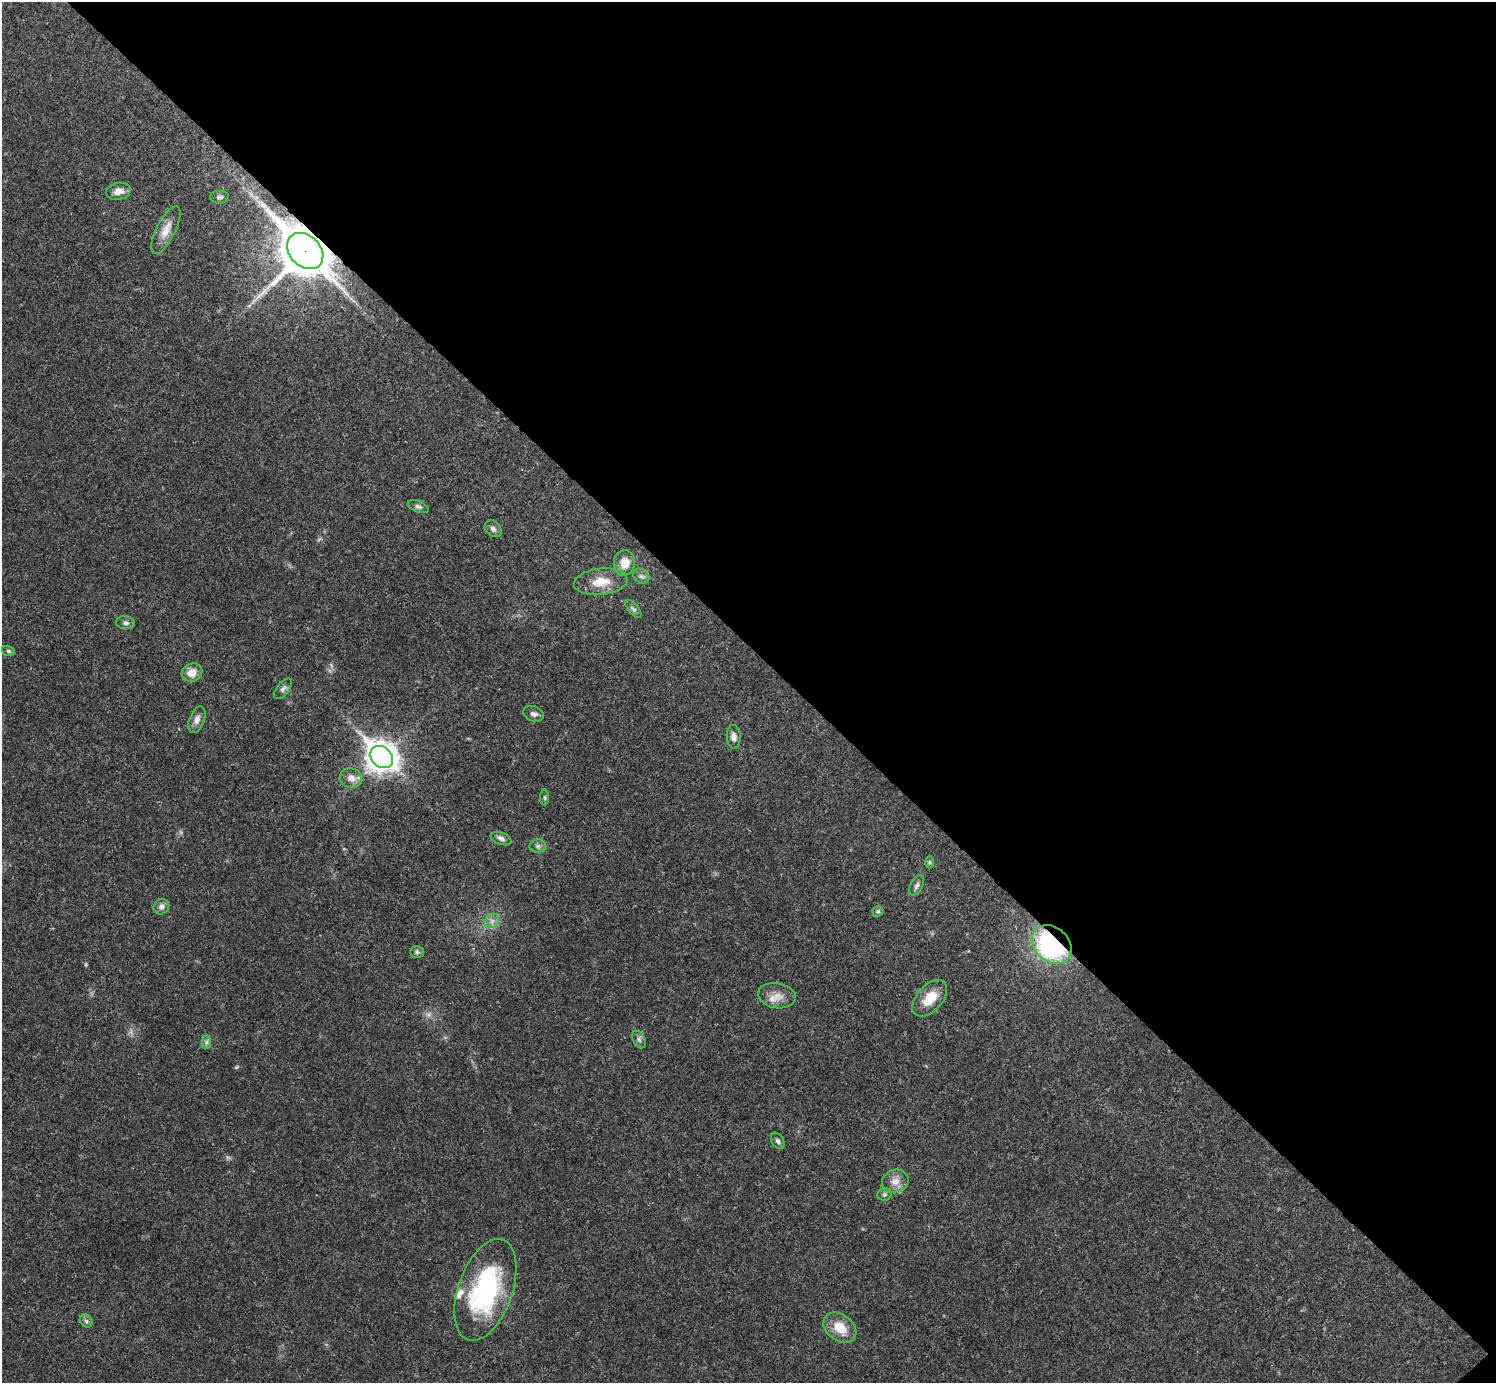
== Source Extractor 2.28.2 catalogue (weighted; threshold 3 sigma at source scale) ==
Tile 8 of 4 x 4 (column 4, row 2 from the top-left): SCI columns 4484-5977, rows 2920-4300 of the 5981 x 5981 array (HDU 1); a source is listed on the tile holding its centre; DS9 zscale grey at full resolution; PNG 1498 x 1385 px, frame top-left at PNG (2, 2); each listed source drawn as its Kron ellipse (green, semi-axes under 4 px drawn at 4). Shown black and unused: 47% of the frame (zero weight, under 3 of 4 exposures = <1% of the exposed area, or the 3 px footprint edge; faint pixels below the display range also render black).
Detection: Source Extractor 2.28.2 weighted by HDU 2 'WHT'; one run over the whole footprint, this tile lists its part. Background 0.021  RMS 0.0022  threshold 0.01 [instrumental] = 3 sigma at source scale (4.5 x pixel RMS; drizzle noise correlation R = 1.50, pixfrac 1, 0.05/0.05 arcsec/px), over >= 5 px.
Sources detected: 40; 1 inside a brighter listed object's ellipse — not listed separately; the other 39 listed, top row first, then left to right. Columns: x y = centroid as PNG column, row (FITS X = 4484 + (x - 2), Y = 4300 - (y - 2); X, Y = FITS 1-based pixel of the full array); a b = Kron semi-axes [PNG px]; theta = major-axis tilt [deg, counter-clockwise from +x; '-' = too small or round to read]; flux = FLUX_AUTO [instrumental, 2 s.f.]
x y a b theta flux
118 191 12 8 11 1.7
219 197 9 6 3 0.69
166 230 26 9 63 2.7
305 251 20 15 -45 860
418 507 11 5 -22 0.61
493 529 9 7 -45 0.8
624 563 12 10 84 3
641 576 9 6 -43 0.7
601 582 27 13 6 4.4
633 609 11 5 -49 0.63
125 623 9 6 -7 0.73
8 651 6 5 - 0.37
192 672 10 9 - 2.5
283 689 12 6 52 0.77
534 714 10 7 -17 0.92
197 720 14 7 69 1.3
734 737 12 7 -87 1.1
382 757 12 10 -43 300
351 778 11 10 - 1.8
545 798 8 4 -90 0.32
501 838 11 6 -21 0.84
538 846 8 6 1 0.67
929 862 6 4 -89 0.35
917 885 11 6 61 0.77
161 907 8 7 - 0.98
878 911 5 5 - 0.48
492 921 8 6 46 0.87
1052 944 22 17 -42 36
417 952 7 6 - 0.47
777 996 19 12 -10 2.6
930 998 22 13 48 4.6
639 1039 9 6 -62 0.64
206 1042 7 4 90 0.52
778 1141 9 6 -57 0.61
895 1181 13 11 20 2
884 1194 7 6 - 0.46
485 1290 53 27 71 33
86 1321 7 5 -46 0.54
840 1328 18 13 -37 4.4
Overlapping masked pixels (flux is a lower limit): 3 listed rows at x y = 305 251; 382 757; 1052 944